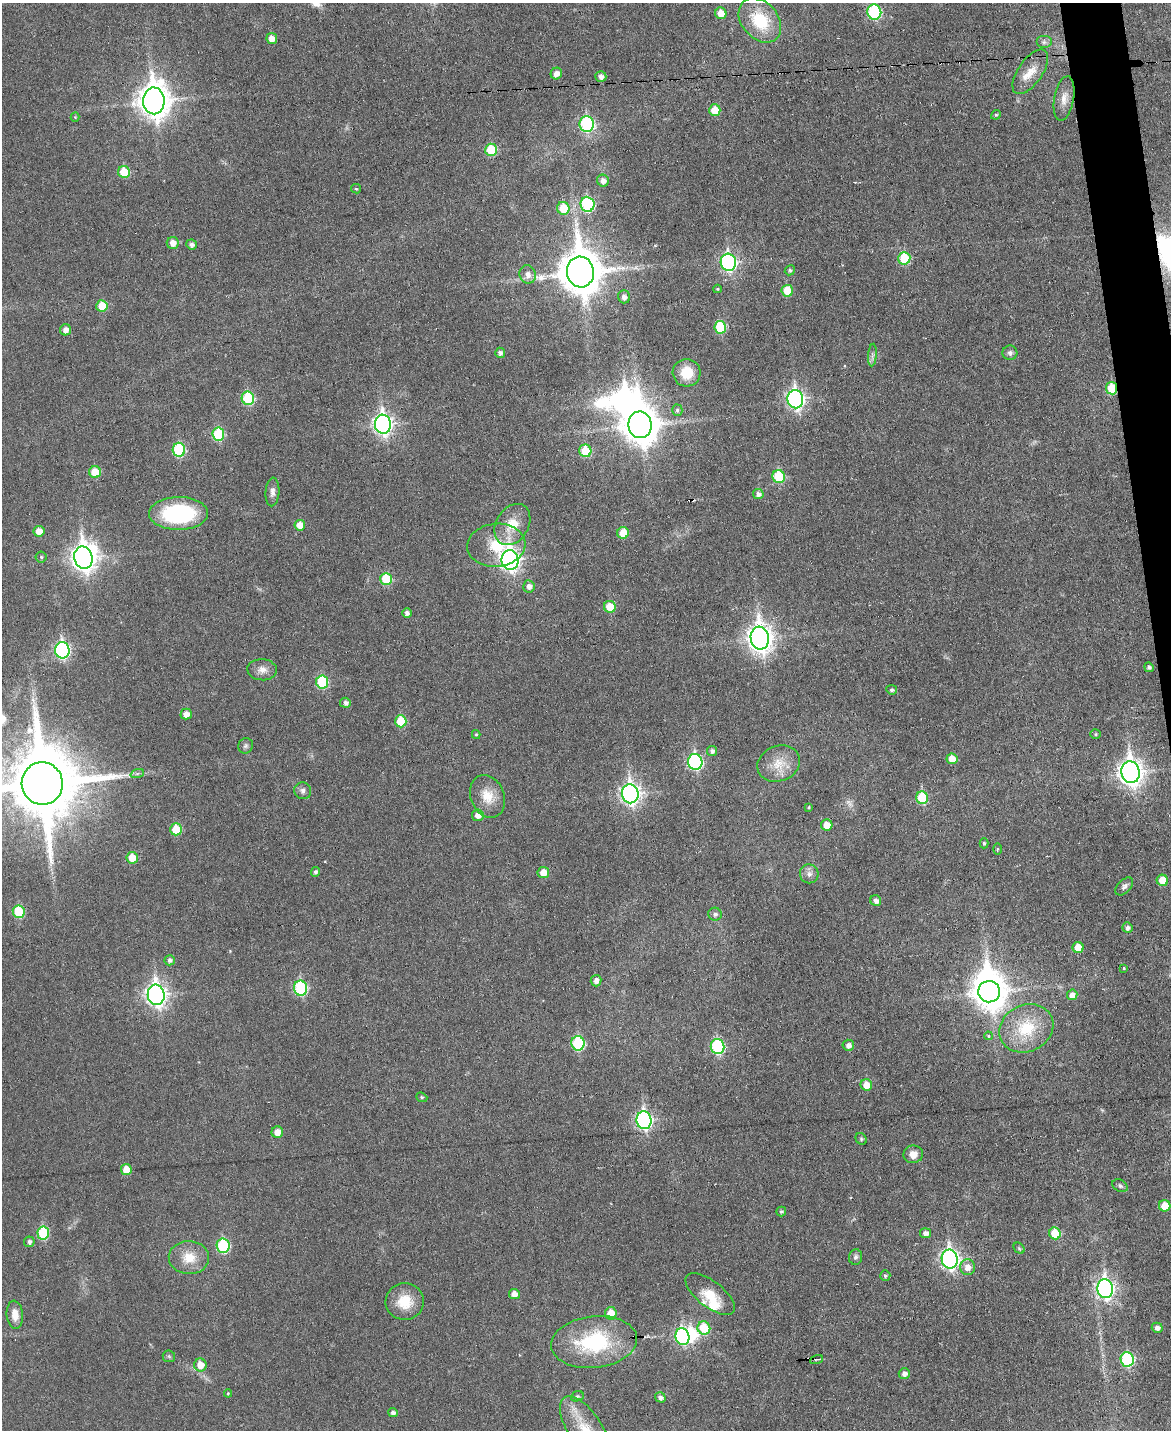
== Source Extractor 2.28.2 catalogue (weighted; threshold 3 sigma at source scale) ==
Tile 6 of 4 x 3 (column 2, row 2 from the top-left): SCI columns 1169-2337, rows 1558-2985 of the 4676 x 4653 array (HDU 1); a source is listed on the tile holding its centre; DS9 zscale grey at full resolution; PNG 1173 x 1432 px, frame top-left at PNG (2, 3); each listed source drawn as its Kron ellipse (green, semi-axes under 4 px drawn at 4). Shown black and unused: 2% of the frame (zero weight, under 3 of 6 exposures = <1% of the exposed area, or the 3 px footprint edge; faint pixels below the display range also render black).
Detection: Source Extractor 2.28.2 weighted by HDU 2 'WHT'; one run over the whole footprint, this tile lists its part. Background 0.0383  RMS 0.0043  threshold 0.0175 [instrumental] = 3 sigma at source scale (4.09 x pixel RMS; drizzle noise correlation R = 1.36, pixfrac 0.8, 0.05/0.05 arcsec/px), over >= 5 px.
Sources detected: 167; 1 too faint to see at this stretch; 5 inside a brighter object's white glare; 3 cosmic-ray / hot-pixel residue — neither listed nor drawn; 2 inside a brighter listed object's ellipse — not listed separately; the other 156 listed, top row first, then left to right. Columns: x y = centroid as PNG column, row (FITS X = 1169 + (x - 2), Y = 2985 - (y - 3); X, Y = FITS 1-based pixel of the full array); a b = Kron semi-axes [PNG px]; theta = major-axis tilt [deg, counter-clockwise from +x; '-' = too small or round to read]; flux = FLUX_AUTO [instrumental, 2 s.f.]
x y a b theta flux
874 12 7 7 - 44
721 13 6 5 - 5.1
760 20 25 18 -49 19
272 39 5 5 - 4.1
1044 42 8 6 0 1.1
1030 72 26 12 55 6.5
556 74 6 5 - 2.4
601 77 5 5 - 1.8
1064 98 22 9 79 4.1
154 101 13 10 -88 630
715 110 6 5 - 7.8
996 115 5 4 - 0.52
75 117 4 4 - 0.42
587 124 8 7 - 48
491 150 6 6 - 17
124 172 6 6 - 11
603 181 6 6 - 2.4
356 189 5 4 - 0.53
587 204 7 7 - 41
563 208 6 6 - 12
173 243 6 6 - 3.5
192 244 5 5 - 1.7
904 258 6 6 - 17
728 262 8 7 - 91
790 270 5 5 - 0.81
580 272 15 13 -81 1400
528 274 9 8 - 2.8
717 289 4 4 - 0.45
787 291 6 5 - 8.3
624 297 6 6 - 1.9
102 306 6 5 - 9.4
720 327 6 6 - 17
66 330 6 5 - 2.4
500 353 5 5 - 1.5
1010 353 7 7 - 1.4
872 355 11 4 86 1.2
687 373 14 13 - 8.2
1112 388 6 5 - 13
248 398 7 6 - 26
795 399 9 8 - 130
677 410 5 5 - 0.78
383 424 9 8 - 170
640 425 13 11 -82 890
218 434 6 6 - 25
179 450 7 6 - 30
585 451 6 6 - 15
95 472 6 6 - 7.6
779 477 6 6 - 19
272 492 14 7 87 2
758 494 5 5 - 1.6
179 513 29 16 0 44
512 524 22 16 59 9.4
300 525 5 5 - 4.6
39 531 5 5 - 3.5
623 533 6 6 - 7.8
496 545 29 21 5 16
41 557 5 5 - 0.68
83 558 11 9 -77 320
510 560 10 8 -82 190
386 579 6 6 - 18
529 586 6 5 - 2
610 607 6 6 - 8.1
407 613 5 4 - 1.5
760 638 11 9 -82 350
62 650 8 7 - 75
1149 667 5 4 - 1.1
262 670 15 10 -4 3.1
322 682 6 6 - 24
892 690 5 4 - 0.86
345 703 5 5 - 1.4
186 714 5 5 - 3.6
401 721 6 5 - 14
1096 734 5 4 - 0.49
476 735 4 4 - 0.46
246 746 8 7 - 1
712 751 5 5 - 1.2
952 759 5 5 - 5.6
695 762 8 7 - 60
779 764 22 17 23 7.8
1131 772 11 9 -81 310
137 774 7 4 19 0.93
42 784 21 20 - 5000
303 791 9 8 - 1.6
630 794 9 8 - 170
488 796 22 17 -67 8
922 798 6 6 - 18
809 807 4 3 - 0.51
478 815 6 6 - 3.2
827 825 5 5 - 4.6
176 829 6 6 - 12
984 843 5 4 - 0.65
997 849 6 4 89 0.43
132 858 6 5 - 7.1
315 872 5 4 - 0.99
543 873 6 5 - 5.2
809 874 9 9 - 2
1162 880 6 5 - 6.2
1124 886 11 6 46 1.4
876 901 5 5 - 2
19 912 6 6 - 17
715 914 7 6 - 1.3
1127 927 5 5 - 1.4
1078 948 5 5 - 6
170 960 5 5 - 1.2
1124 968 4 3 - 0.45
596 981 6 5 - 2.3
301 988 7 6 - 41
989 992 11 10 - 670
156 995 10 8 -82 210
1072 995 5 5 - 2.9
1026 1028 28 23 26 19
988 1036 4 3 - 0.59
578 1043 7 6 - 36
848 1045 5 5 - 2.1
718 1047 7 6 - 42
866 1085 6 5 - 5.4
422 1097 6 4 -22 0.57
644 1120 9 7 -83 100
277 1132 6 5 - 3.9
861 1139 6 5 - 0.64
913 1154 10 9 - 3.7
126 1170 5 5 - 6.1
1120 1186 8 6 -29 0.97
1165 1206 6 5 - 7.3
781 1212 5 5 - 0.8
43 1233 6 6 - 23
926 1233 5 5 - 1.8
1055 1233 6 5 - 11
29 1242 5 5 - 1.4
223 1246 7 6 - 30
1019 1248 6 4 -45 0.62
855 1257 8 6 86 1.2
189 1258 20 16 -2 8.2
950 1259 9 8 - 140
967 1267 8 7 - 3.3
885 1276 5 5 - 0.85
1105 1289 9 8 - 150
514 1294 5 5 - 3.3
710 1294 29 13 -38 8.7
405 1302 19 18 - 9.9
611 1313 6 6 - 5.9
15 1315 14 8 -85 4
704 1328 7 6 - 13
1157 1328 5 5 - 2
682 1337 8 7 - 62
594 1342 43 26 7 37
169 1356 6 6 - 0.69
1127 1359 7 6 - 39
816 1360 7 3 19 0.48
200 1365 6 6 - 5.5
904 1374 5 5 - 2
228 1393 4 4 - 0.43
577 1396 7 5 21 0.71
660 1397 5 5 - 1.5
393 1412 5 4 - 1.5
586 1430 39 17 -57 18
Overlapping masked pixels (flux is a lower limit): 1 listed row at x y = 1112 388
Isophote crosses this tile's border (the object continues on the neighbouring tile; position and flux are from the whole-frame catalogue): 3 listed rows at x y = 874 12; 42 784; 586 1430